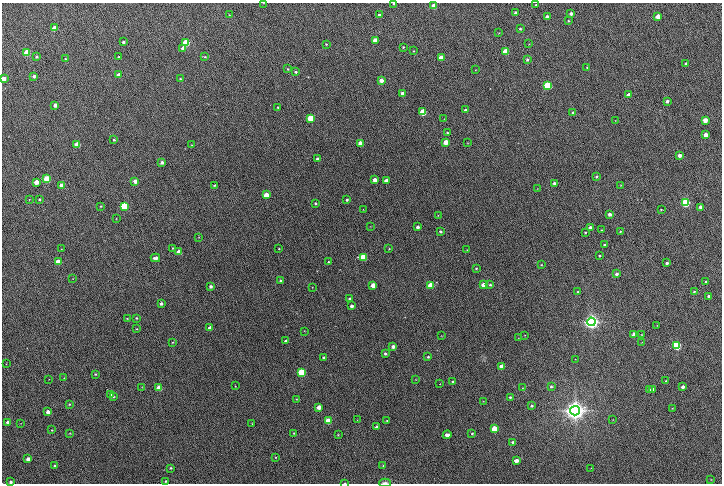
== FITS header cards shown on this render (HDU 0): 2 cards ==
NAXIS1  =                 1440
NAXIS2  =                  963

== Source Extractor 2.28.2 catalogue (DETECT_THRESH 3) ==
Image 1440 x 963 px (HDU 0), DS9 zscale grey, zoomed out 1/2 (1 PNG px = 2 x 2 image px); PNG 724 x 486 px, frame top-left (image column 1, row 962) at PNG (2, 3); each listed source drawn as its Kron ellipse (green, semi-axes under 4 px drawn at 4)
Background 246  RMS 5.2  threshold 15.6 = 3 sigma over >= 5 px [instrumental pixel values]
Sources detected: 206; all 206 listed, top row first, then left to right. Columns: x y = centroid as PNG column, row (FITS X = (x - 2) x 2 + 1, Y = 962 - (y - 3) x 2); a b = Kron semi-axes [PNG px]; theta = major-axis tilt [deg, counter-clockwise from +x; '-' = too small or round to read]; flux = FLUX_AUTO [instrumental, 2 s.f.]
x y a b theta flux
264 3 2 2 - 2.9e+02
394 3 2 2 - 1.2e+03
536 5 2 2 - 1.8e+03
434 6 3 3 - 1.8e+04
516 13 3 3 - 6.3e+03
571 14 3 3 - 3.7e+03
229 15 3 2 - 5.7e+02
379 15 3 3 - 1.7e+03
547 16 3 3 - 2.3e+03
658 16 3 3 - 1.2e+04
568 21 3 2 - 8.8e+02
54 28 3 3 - 1.4e+04
520 29 3 3 - 1.1e+03
499 33 2 2 - 4.1e+02
375 40 3 3 - 8.7e+03
123 42 3 3 - 2.3e+03
186 42 3 3 - 4.6e+04
326 44 3 3 - 9.5e+02
529 44 2 1 - 3.3e+02
403 47 2 2 - 7.9e+02
183 48 3 3 - 6.1e+03
414 51 2 2 - 6.0e+02
506 51 3 3 - 2.5e+04
27 52 3 3 - 3.2e+04
37 57 3 3 - 1.6e+03
119 57 3 3 - 1.1e+03
205 57 4 3 - 9.6e+02
441 58 3 3 - 2.0e+04
65 59 3 3 - 7.2e+02
527 60 3 3 - 1.9e+03
686 63 3 3 - 1.6e+03
587 68 3 3 - 7.1e+02
288 69 3 3 - 9.2e+02
476 70 2 2 - 4.1e+02
296 72 2 2 - 1.4e+03
119 75 3 3 - 6.7e+03
34 76 3 3 - 2.7e+03
3 78 3 3 - 8.2e+03
180 78 2 2 - 6.6e+02
381 80 3 3 - 6.7e+03
548 85 4 3 - 6.8e+04
402 93 3 3 - 4.5e+03
628 95 3 3 - 6.4e+03
667 101 3 3 - 2.8e+03
55 105 3 3 - 5.8e+03
278 107 2 2 - 7.8e+02
465 110 3 3 - 2.6e+03
423 112 3 3 - 3.8e+04
573 113 3 3 - 1.7e+03
311 118 3 3 - 3.0e+04
444 119 2 1 - 2.9e+02
615 120 4 2 - 5.5e+02
705 120 3 3 - 1.0e+04
447 133 3 2 - 1.2e+03
706 135 3 3 - 9.8e+03
114 140 3 3 - 1.3e+03
446 142 3 3 - 1.3e+04
360 143 3 3 - 1.3e+04
468 143 3 2 - 4.9e+02
77 145 3 3 - 2.3e+04
192 145 2 2 - 4.2e+02
680 155 3 3 - 4.7e+03
317 159 3 3 - 2.3e+03
162 162 3 3 - 4.1e+03
597 176 3 3 - 1.6e+03
47 179 3 3 - 4.7e+04
375 180 3 3 - 7.5e+03
386 180 3 3 - 9.2e+03
135 181 3 3 - 7.2e+03
36 182 3 3 - 1.1e+04
554 183 3 3 - 2.8e+03
61 185 3 3 - 5.6e+03
214 185 3 2 - 9.7e+02
621 185 3 2 - 5.4e+02
537 188 2 2 - 3.9e+02
266 195 3 3 - 1.7e+04
29 199 3 2 - 5.9e+02
39 199 3 3 - 1.4e+03
347 200 3 3 - 1.8e+03
315 203 2 2 - 1.4e+03
686 203 4 4 - 8.4e+04
101 206 3 3 - 7.9e+02
124 206 3 3 - 6.8e+04
701 207 3 3 - 4.9e+03
661 209 3 2 - 7.6e+02
363 210 2 2 - 3.9e+02
609 214 3 3 - 4.4e+03
438 215 3 2 - 4.4e+02
116 219 2 2 - 4.6e+02
370 227 2 2 - 3.5e+02
418 227 3 2 - 3.5e+03
590 227 3 3 - 3.7e+03
601 230 3 2 - 6.9e+02
440 231 2 2 - 1.7e+03
620 231 3 3 - 8.8e+02
585 232 3 3 - 1.2e+03
199 237 3 2 - 4.5e+02
605 245 3 3 - 1.7e+03
172 248 3 2 - 6.9e+02
61 249 2 2 - 3.6e+02
279 249 3 3 - 7.5e+02
389 249 3 2 - 4.8e+02
467 250 2 2 - 3.5e+02
179 252 3 3 - 1.5e+04
599 256 2 2 - 9.5e+02
363 257 4 3 - 6.1e+04
155 258 4 3 - 3.8e+03
58 262 3 3 - 2.0e+04
328 262 3 3 - 8.5e+02
667 263 3 3 - 2.4e+03
541 265 3 3 - 8.8e+02
476 268 3 2 - 1.0e+03
616 274 3 3 - 3.1e+03
73 279 3 2 - 2.9e+02
281 281 3 3 - 2.6e+03
706 282 3 2 - 2.2e+03
373 285 3 3 - 9.8e+03
431 285 3 3 - 2.6e+04
483 285 3 3 - 8.9e+03
490 285 3 3 - 1.4e+03
211 286 3 3 - 3.4e+03
312 287 3 2 - 4.3e+02
694 291 3 3 - 1.0e+03
577 292 3 3 - 1.1e+03
709 296 3 3 - 2.4e+03
349 298 3 3 - 1.2e+03
161 304 3 2 - 2.7e+03
352 306 3 3 - 4.0e+03
127 318 2 2 - 7.0e+02
136 318 3 2 - 8.0e+02
591 322 4 4 - 8.0e+05
657 325 2 2 - 4.1e+02
210 328 3 3 - 6.4e+03
137 329 2 2 - 6.2e+02
304 331 3 2 - 5.1e+02
634 334 3 3 - 6.2e+03
525 335 2 2 - 4.5e+02
641 335 3 2 - 5.4e+02
442 336 3 2 - 5.6e+02
518 338 2 2 - 3.9e+02
286 341 3 3 - 3.3e+03
172 342 3 2 - 5.8e+02
642 342 3 2 - 4.5e+02
676 346 4 4 - 9.9e+04
393 347 3 3 - 5.1e+03
385 354 3 3 - 2.4e+03
428 357 3 3 - 1.8e+03
324 358 3 3 - 2.9e+03
575 359 2 2 - 3.5e+02
6 364 2 1 - 2.6e+02
501 366 3 3 - 5.6e+03
302 372 3 3 - 6.6e+04
95 374 3 3 - 8.9e+02
64 378 3 3 - 6.7e+02
49 379 2 1 - 3.0e+02
416 380 3 2 - 4.3e+02
453 381 2 2 - 1.1e+03
666 381 3 3 - 1.3e+03
440 384 3 2 - 4.1e+02
235 386 3 2 - 5.2e+02
551 386 3 3 - 1.4e+03
142 387 2 2 - 3.6e+02
683 387 3 3 - 4.5e+03
159 388 3 3 - 2.3e+04
522 388 2 2 - 3.7e+02
649 390 3 3 - 1.9e+03
653 390 3 3 - 5.7e+03
111 395 3 3 - 1.0e+03
113 397 3 3 - 1.2e+03
510 397 3 3 - 1.7e+03
296 399 3 3 - 7.7e+02
483 401 3 2 - 3.6e+02
69 404 3 3 - 8.4e+02
532 406 3 3 - 1.6e+03
319 407 3 3 - 8.9e+03
672 408 3 3 - 6.2e+02
575 411 5 4 - 1.5e+06
48 412 3 3 - 7.2e+03
613 419 3 2 - 4.1e+02
357 420 3 2 - 4.3e+02
328 421 3 3 - 2.7e+04
387 421 3 2 - 6.7e+02
7 422 3 3 - 4.2e+03
20 423 3 2 - 3.6e+02
252 424 3 3 - 5.6e+02
376 427 3 3 - 2.8e+03
494 429 3 3 - 3.6e+04
52 430 2 2 - 5.7e+02
70 433 2 2 - 5.3e+02
294 433 4 3 - 1.0e+03
472 433 2 2 - 1.0e+03
338 435 3 3 - 8.1e+02
447 435 4 3 - 6.7e+03
512 442 3 3 - 1.5e+03
276 457 3 2 - 5.7e+02
28 459 3 3 - 7.1e+03
516 460 3 3 - 6.9e+03
55 466 3 3 - 1.3e+03
383 466 3 2 - 7.1e+02
171 468 3 3 - 1.2e+03
591 468 3 2 - 4.0e+02
711 480 3 2 - 4.5e+02
166 481 3 3 - 1.3e+03
11 482 3 2 - 2.6e+03
345 483 2 2 - 4.9e+02
385 483 6 2 0 3.6e+03
At the frame edge (FLAGS 8, measured only in part): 6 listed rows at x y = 264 3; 394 3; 3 78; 11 482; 345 483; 385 483

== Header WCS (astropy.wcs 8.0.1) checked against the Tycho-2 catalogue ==
Header WCS as astropy/WCSLIB reads it (applying the file's SIP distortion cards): RA---TAN-SIP/DEC--TAN-SIP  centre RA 01:39:37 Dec +39:20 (24.90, +39.34 deg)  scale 0.814 arcsec/px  FOV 19.5' x 13.1'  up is +180 deg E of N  parity flipped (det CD > 0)
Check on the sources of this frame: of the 60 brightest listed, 4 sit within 1.9 arcsec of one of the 7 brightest Tycho-2 stars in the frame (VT <= 13.06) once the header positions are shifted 0.50 arcsec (0.41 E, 0.28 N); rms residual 0.65 arcsec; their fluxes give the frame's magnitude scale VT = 25.11 - 2.5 log10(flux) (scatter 0.31 mag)
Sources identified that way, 4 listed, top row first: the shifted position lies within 1.9 arcsec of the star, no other Tycho-2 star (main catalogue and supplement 1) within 3.8 arcsec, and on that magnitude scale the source's flux lands within +1.5 / -3 mag of the star's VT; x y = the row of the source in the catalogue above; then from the Tycho-2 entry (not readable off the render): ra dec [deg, ICRS J2000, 3 dp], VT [Tycho-2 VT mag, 2 dp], TYC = Tycho-2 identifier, HIP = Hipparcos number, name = IAU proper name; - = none
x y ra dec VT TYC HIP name
363 257 24.904 +39.343 10.54 2814-255-1 - -
591 322 24.770 +39.372 10.16 2814-5-1 - -
676 346 24.720 +39.382 13.06 2818-1319-1 - -
575 411 24.780 +39.412 9.86 2818-1527-1 - -